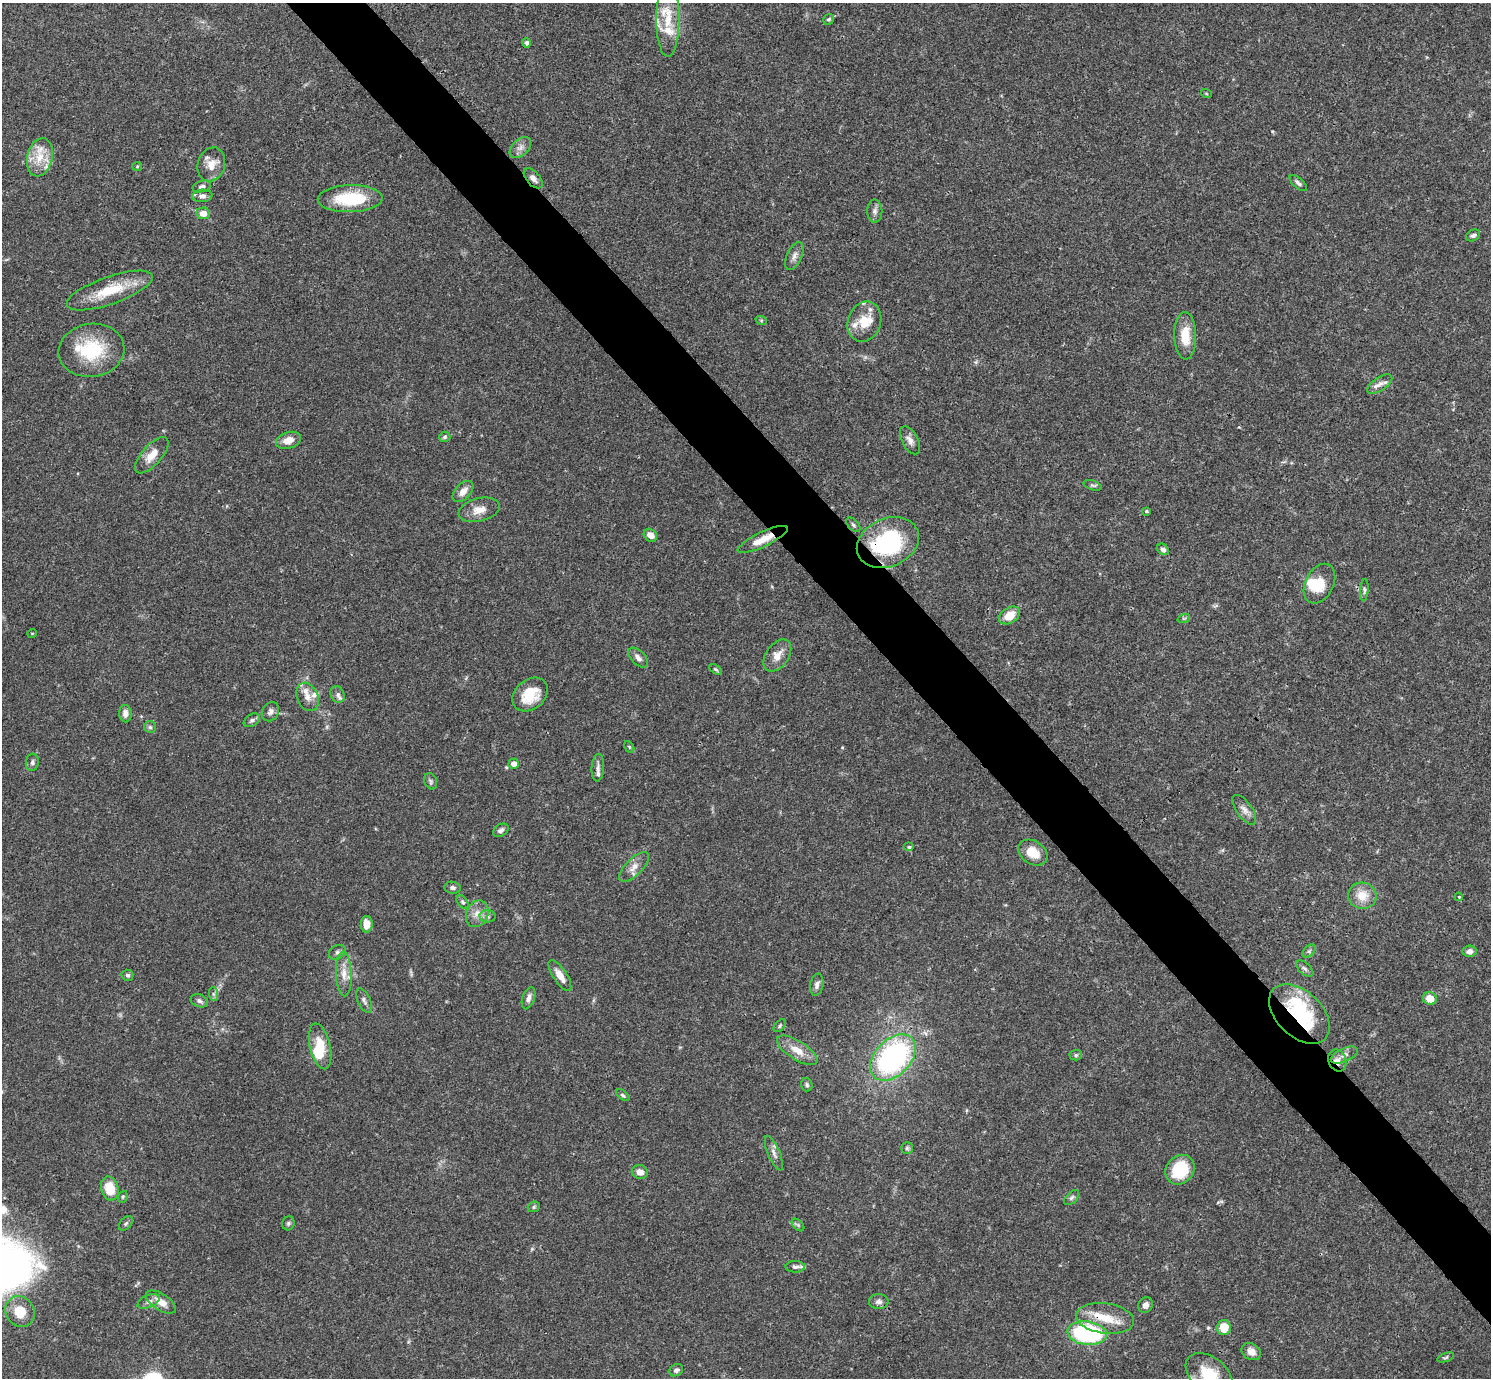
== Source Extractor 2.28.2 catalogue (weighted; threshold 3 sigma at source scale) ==
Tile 6 of 4 x 4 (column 2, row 2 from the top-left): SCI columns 1491-2979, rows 2909-4284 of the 5961 x 5958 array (HDU 1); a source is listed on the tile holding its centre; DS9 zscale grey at full resolution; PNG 1493 x 1380 px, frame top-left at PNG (2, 3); each listed source drawn as its Kron ellipse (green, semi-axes under 4 px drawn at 4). Shown black and unused: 5% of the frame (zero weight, under 3 of 4 exposures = <1% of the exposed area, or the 3 px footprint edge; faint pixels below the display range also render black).
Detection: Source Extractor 2.28.2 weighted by HDU 2 'WHT'; one run over the whole footprint, this tile lists its part. Background 0.0408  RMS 0.0026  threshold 0.0118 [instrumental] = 3 sigma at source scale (4.5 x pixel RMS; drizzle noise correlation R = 1.50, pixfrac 1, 0.05/0.05 arcsec/px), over >= 5 px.
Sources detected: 132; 3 inside a brighter object's white glare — neither listed nor drawn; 14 inside a brighter listed object's ellipse — not listed separately; the other 115 listed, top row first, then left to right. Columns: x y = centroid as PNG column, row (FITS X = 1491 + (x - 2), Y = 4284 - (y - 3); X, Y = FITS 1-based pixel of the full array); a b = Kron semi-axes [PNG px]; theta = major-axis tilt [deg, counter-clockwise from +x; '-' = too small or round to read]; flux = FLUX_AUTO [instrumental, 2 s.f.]
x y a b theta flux
668 18 38 11 90 6.8
829 19 6 5 - 0.47
527 43 5 4 - 0.71
1206 93 5 3 - 0.22
520 148 13 8 43 1.4
40 157 19 12 77 5.1
211 164 17 13 73 3.4
137 166 5 3 - 0.26
533 178 12 6 -49 1.5
1298 183 11 5 -41 0.83
202 187 9 5 15 0.88
202 196 10 6 5 1.2
350 199 32 13 1 13
875 211 11 7 90 1.1
203 213 7 6 - 2.3
1473 235 7 5 28 0.81
794 256 15 7 65 1.4
110 290 45 13 19 9.9
761 320 6 4 -19 0.3
864 322 20 16 69 5.8
1185 336 24 11 -89 5.7
91 350 33 26 8 15
1380 384 14 6 34 1.6
445 437 6 5 - 0.55
288 440 13 8 16 2.7
910 440 15 8 -61 1.6
152 455 23 10 48 3.3
1093 485 9 4 -18 0.52
463 491 13 7 47 2
479 510 21 11 13 3.2
1146 511 4 3 - 0.35
853 525 8 5 -46 0.6
650 535 7 6 - 1.9
763 539 27 7 25 4.1
888 543 32 24 24 26
1163 549 6 5 - 0.89
1319 584 21 14 63 6.1
1364 590 11 4 85 0.65
1009 615 11 7 32 3.7
1184 618 6 4 18 0.39
32 633 5 3 - 0.2
777 655 18 11 54 3.2
638 658 12 7 -45 1.3
716 669 7 3 -35 0.38
338 694 9 6 -66 0.91
530 694 19 14 40 7.5
307 697 15 10 -66 2.2
270 712 10 8 59 1.1
125 714 8 6 -86 1.5
252 720 9 6 31 0.75
150 727 6 6 - 0.55
629 747 6 4 -60 0.33
32 762 8 6 84 0.79
514 764 5 5 - 2
598 768 14 6 86 1.1
431 781 8 6 -66 0.64
1244 810 17 7 -54 1.7
501 830 8 6 32 0.81
909 847 5 4 - 0.43
1033 852 16 11 -32 4.8
634 867 19 8 45 2.2
452 888 8 6 -8 0.81
1362 896 14 13 - 4.3
1459 897 4 4 - 0.27
463 902 7 5 -54 0.52
477 914 14 11 66 2.5
488 916 8 6 -3 0.87
367 924 8 6 87 2.7
1309 951 8 5 45 0.61
1470 951 7 5 6 1.2
337 952 9 6 34 0.84
1305 968 10 5 -41 0.76
344 974 22 8 -87 2.9
127 975 6 5 - 0.62
560 975 18 7 -57 2.5
817 985 11 6 80 1.1
213 994 7 4 -89 0.62
528 998 11 6 72 1.2
1430 999 7 6 - 3.3
199 1001 9 6 -23 0.8
364 1001 13 6 -65 0.96
1299 1014 36 22 -44 21
780 1026 7 4 47 0.46
320 1046 23 10 -77 6.2
797 1050 23 9 -32 3.8
1076 1055 6 5 - 0.49
1344 1055 14 6 24 1.5
893 1057 27 18 47 54
1337 1060 11 9 -70 1.8
807 1085 6 5 - 0.5
623 1095 8 4 -37 0.47
907 1148 6 6 - 0.49
774 1153 19 6 -67 1.3
1180 1170 16 13 46 11
640 1172 8 7 - 2
110 1188 12 8 -75 5.7
123 1197 6 4 69 0.38
1072 1198 9 5 45 0.61
534 1207 6 5 - 0.43
288 1223 7 6 - 0.56
126 1224 8 5 49 0.57
798 1225 7 4 -45 0.53
795 1267 9 5 1 0.85
149 1301 12 6 24 1.1
161 1302 17 8 -33 2.7
879 1302 10 7 1 1.2
1145 1305 8 7 - 1.4
20 1312 16 14 -58 5.4
1105 1318 29 15 -7 7.2
1224 1327 7 7 - 4.5
1087 1333 20 11 -6 37
1251 1352 10 8 -32 1.8
1446 1357 9 4 19 0.41
676 1370 7 5 31 0.7
1209 1375 27 17 -40 9.2
Overlapping masked pixels (flux is a lower limit): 7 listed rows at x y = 533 178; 763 539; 888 543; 1299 1014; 1337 1060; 1105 1318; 1087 1333
Isophote crosses this tile's border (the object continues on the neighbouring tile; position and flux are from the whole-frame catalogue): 1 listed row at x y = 1209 1375